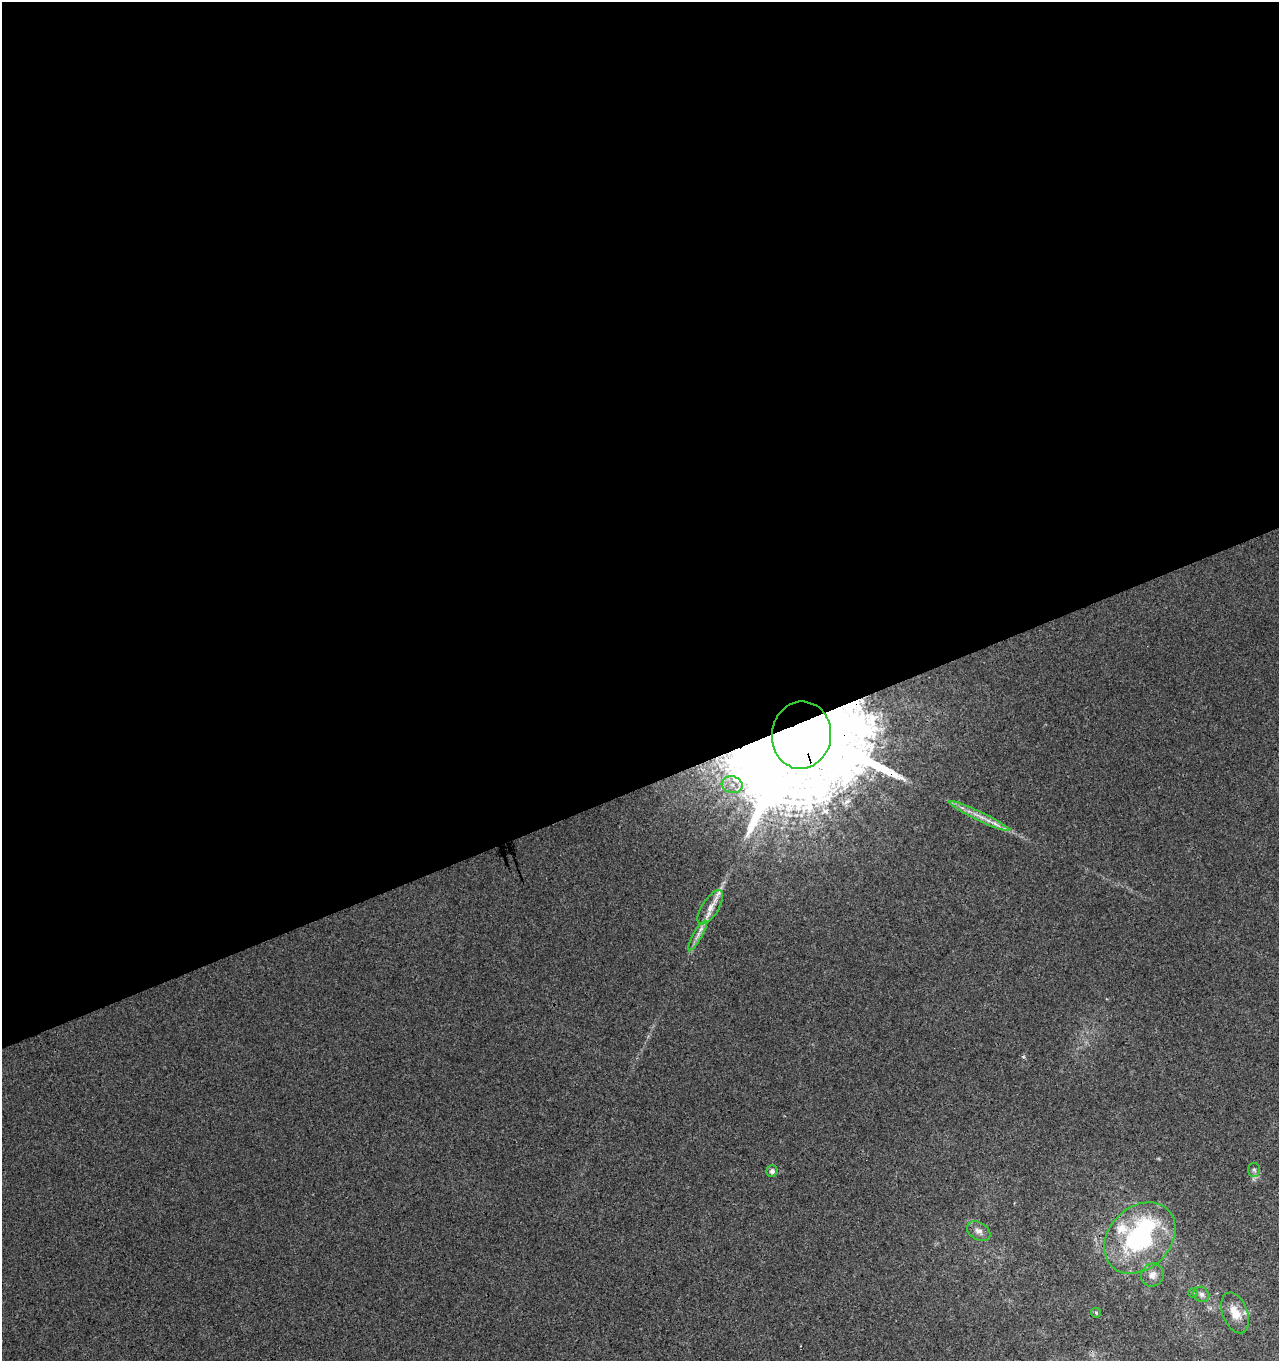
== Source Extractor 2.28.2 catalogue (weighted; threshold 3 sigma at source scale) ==
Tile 2 of 4 x 4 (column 2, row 1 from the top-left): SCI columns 1372-2648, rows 4135-5493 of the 5351 x 5547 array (HDU 1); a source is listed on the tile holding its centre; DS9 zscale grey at full resolution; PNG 1281 x 1363 px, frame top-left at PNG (2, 2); each listed source drawn as its Kron ellipse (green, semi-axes under 4 px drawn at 4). Shown black and unused: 58% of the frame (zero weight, under 3 of 4 exposures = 5% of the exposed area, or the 3 px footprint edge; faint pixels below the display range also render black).
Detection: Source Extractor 2.28.2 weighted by HDU 2 'WHT'; one run over the whole footprint, this tile lists its part. Background 0.0032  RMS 0.0034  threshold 0.0155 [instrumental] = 3 sigma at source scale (4.5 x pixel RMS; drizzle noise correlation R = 1.50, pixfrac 1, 0.0396/0.0396 arcsec/px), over >= 5 px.
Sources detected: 19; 1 inside a brighter object's white glare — neither listed nor drawn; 4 inside a brighter listed object's ellipse — not listed separately; the other 14 listed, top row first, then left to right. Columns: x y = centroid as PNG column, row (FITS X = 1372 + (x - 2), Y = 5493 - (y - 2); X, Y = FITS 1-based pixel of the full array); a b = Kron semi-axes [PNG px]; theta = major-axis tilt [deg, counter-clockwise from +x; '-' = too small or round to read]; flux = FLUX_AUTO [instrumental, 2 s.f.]
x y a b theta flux
801 735 34 29 84 20000
732 785 10 8 -16 3.2
979 816 33 4 -26 4.1
710 907 20 8 57 3.6
698 935 17 4 60 2.1
1254 1170 7 6 - 0.89
772 1171 6 5 - 1.1
979 1231 13 8 -33 2
1140 1238 40 30 45 47
1152 1275 12 11 - 2.5
1193 1293 5 5 - 0.44
1201 1294 8 7 - 1.2
1096 1313 5 4 - 0.42
1235 1313 21 12 -69 5.4
Overlapping masked pixels (flux is a lower limit): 1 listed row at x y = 801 735